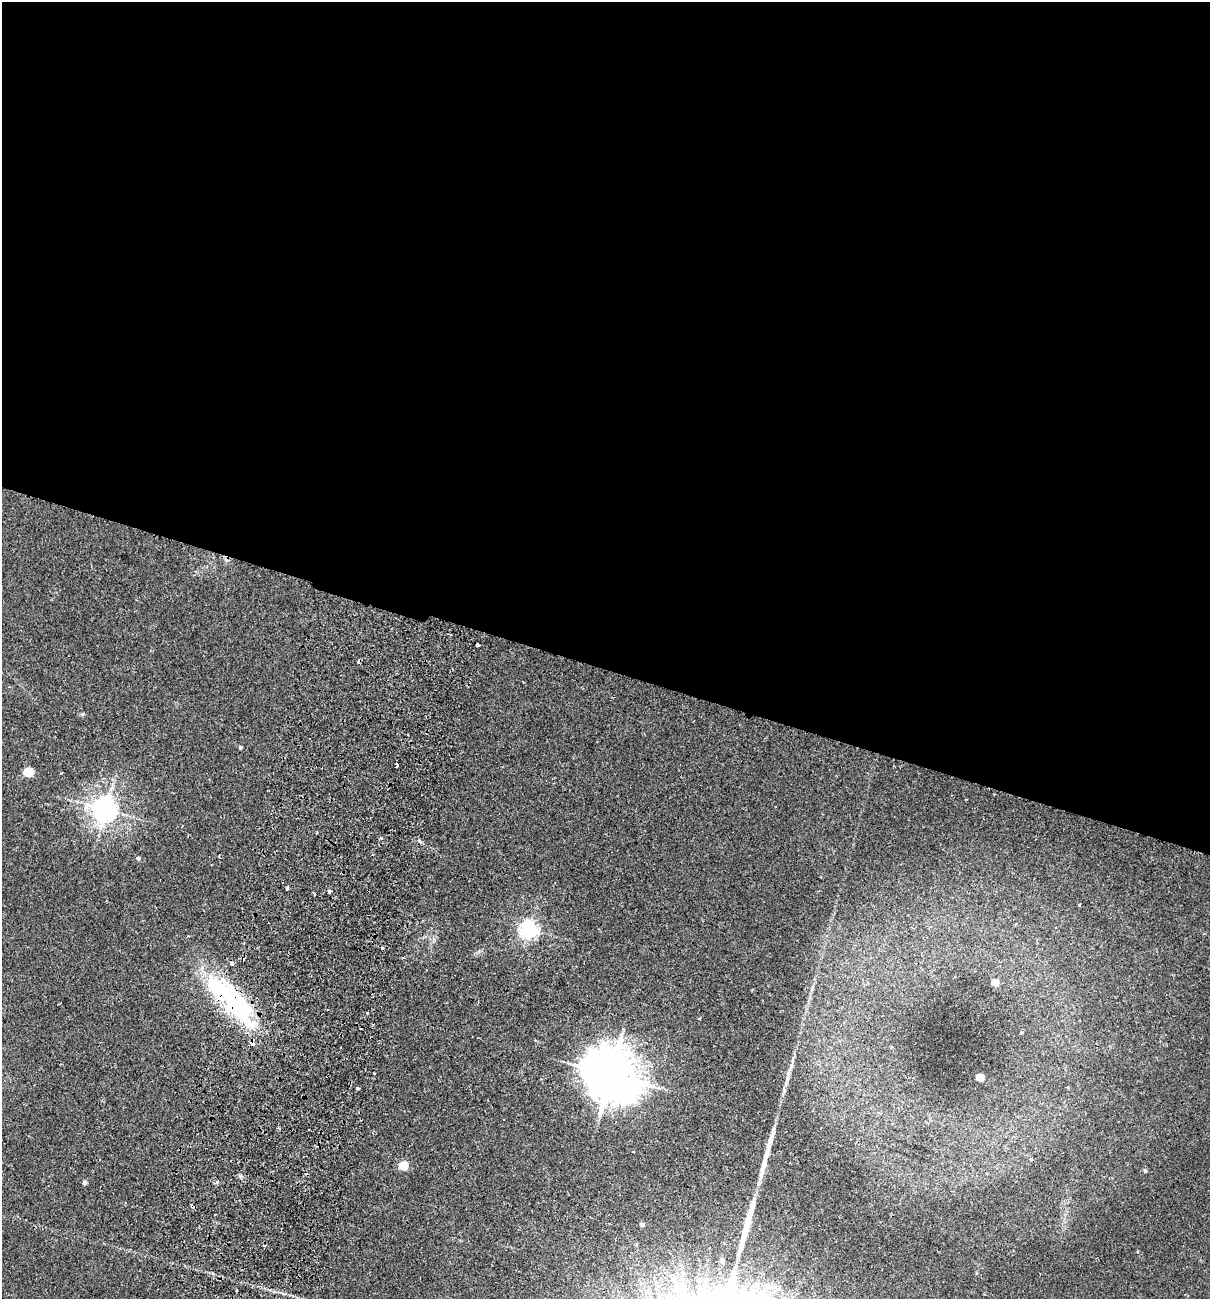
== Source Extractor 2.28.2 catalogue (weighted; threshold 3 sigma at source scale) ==
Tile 3 of 4 x 4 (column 3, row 1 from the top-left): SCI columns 2722-3929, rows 3912-5208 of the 5318 x 5231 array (HDU 1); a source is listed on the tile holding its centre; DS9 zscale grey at full resolution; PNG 1212 x 1301 px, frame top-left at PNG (2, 2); no overlay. Shown black and unused: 52% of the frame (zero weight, under 2 of 3 exposures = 3% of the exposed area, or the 3 px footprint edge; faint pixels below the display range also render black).
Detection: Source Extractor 2.28.2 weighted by HDU 2 'WHT'; one run over the whole footprint, this tile lists its part. Background 0.0243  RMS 0.0061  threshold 0.0275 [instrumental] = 3 sigma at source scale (4.5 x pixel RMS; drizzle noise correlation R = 1.50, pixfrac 1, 0.05/0.05 arcsec/px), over >= 5 px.
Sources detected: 39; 1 inside a brighter object's white glare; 4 cosmic-ray / hot-pixel residue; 2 long thin detections or spike segments (spike, bleed or trail) — not listed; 1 inside a brighter listed object's ellipse — not listed separately; the other 31 listed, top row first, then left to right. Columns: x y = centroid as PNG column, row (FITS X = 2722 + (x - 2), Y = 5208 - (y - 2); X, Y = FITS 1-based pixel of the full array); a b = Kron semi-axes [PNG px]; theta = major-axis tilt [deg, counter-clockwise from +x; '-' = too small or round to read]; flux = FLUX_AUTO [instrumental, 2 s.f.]
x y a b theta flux
478 645 4 3 - 4.1
240 747 5 4 - 0.71
397 764 3 3 - 6.5
28 772 5 5 - 32
61 773 3 3 - 0.48
105 810 8 7 - 590
381 839 4 3 - 0.69
138 858 5 4 - 1.1
287 888 3 3 - 4
329 891 4 3 - 1.8
529 929 6 6 - 230
382 948 3 3 - 2.4
232 963 4 3 - 2.6
995 983 5 4 - 10
237 1001 61 20 -39 64
367 1013 3 2 - 1.1
699 1018 4 2 - 0.44
1021 1033 4 2 - 0.54
252 1043 5 5 - 2.5
374 1073 3 2 - 0.64
611 1075 16 14 -41 2700
980 1077 5 4 - 14
357 1088 4 3 - 1.2
881 1113 4 3 - 0.63
1032 1160 5 3 - 0.88
404 1165 5 5 - 27
1145 1171 4 4 - 0.77
642 1224 4 4 - 2.2
636 1245 4 3 - 0.65
722 1261 5 5 - 1.4
237 1290 3 3 - 1.2
Overlapping masked pixels (flux is a lower limit): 2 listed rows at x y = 237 1001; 252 1043
Unlisted compact peaks at least as high as the median listed source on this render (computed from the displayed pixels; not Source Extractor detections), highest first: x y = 84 1182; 419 841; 83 714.